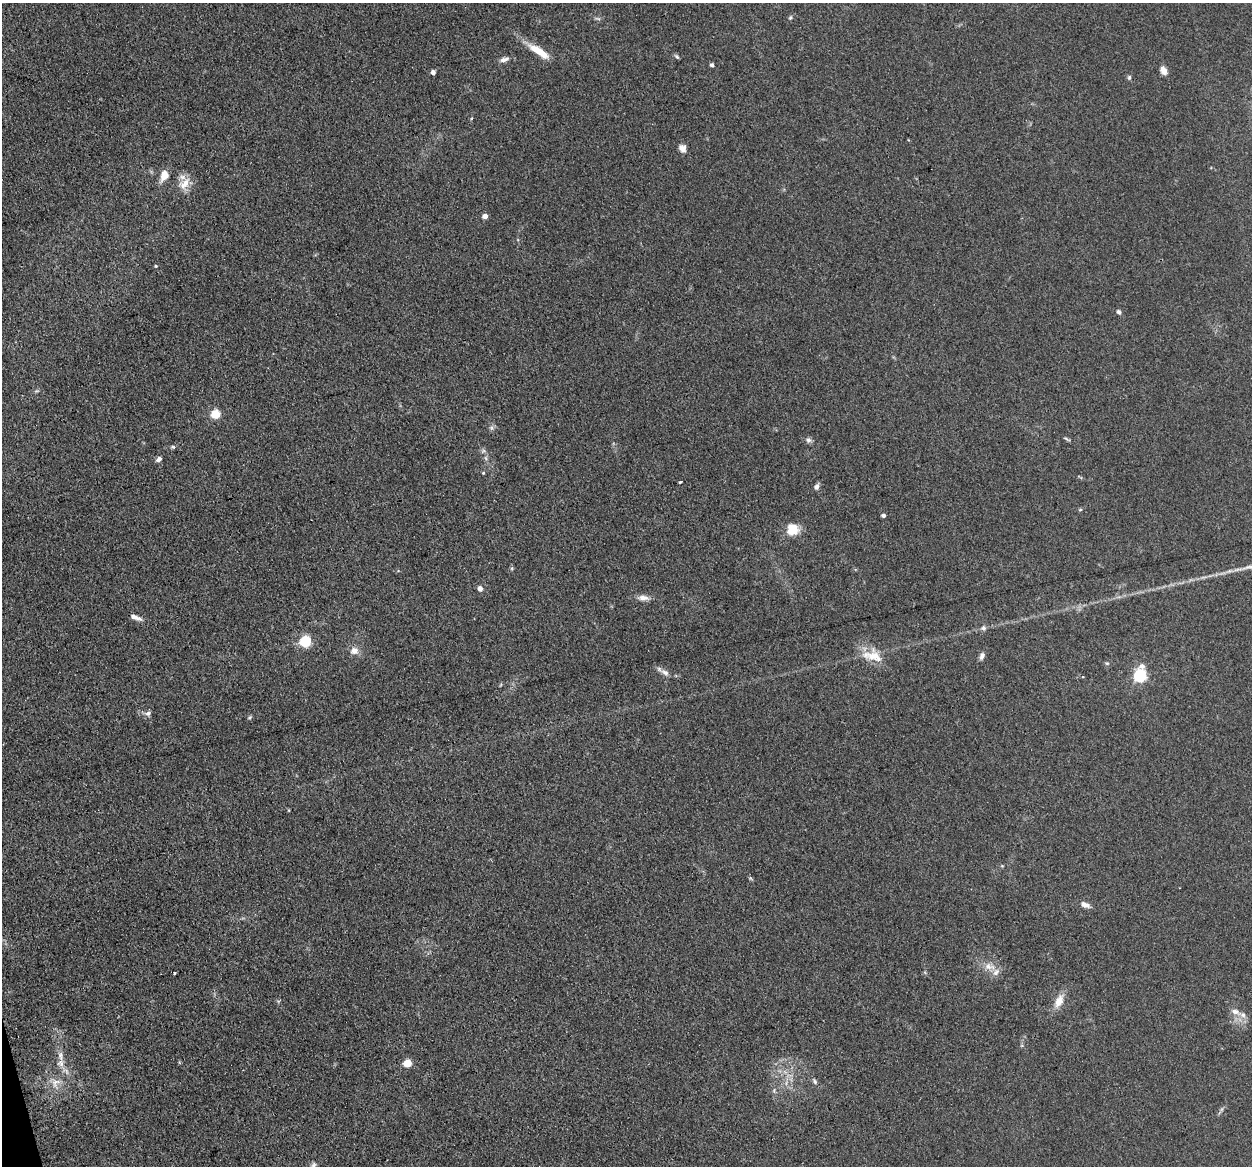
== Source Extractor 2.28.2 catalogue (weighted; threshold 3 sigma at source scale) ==
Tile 7 of 4 x 4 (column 3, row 2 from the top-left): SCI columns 2600-3849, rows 2605-3768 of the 5198 x 5093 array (HDU 1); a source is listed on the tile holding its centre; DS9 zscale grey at full resolution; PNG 1254 x 1168 px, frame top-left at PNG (2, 3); no overlay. Shown black and unused: <1% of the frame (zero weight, under 3 of 4 exposures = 7% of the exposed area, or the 3 px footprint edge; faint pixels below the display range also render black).
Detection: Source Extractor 2.28.2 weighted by HDU 2 'WHT'; one run over the whole footprint, this tile lists its part. Background 0.106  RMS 0.0078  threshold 0.0353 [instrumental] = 3 sigma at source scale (4.5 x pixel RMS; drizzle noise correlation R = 1.50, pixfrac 1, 0.05/0.05 arcsec/px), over >= 5 px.
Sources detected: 57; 3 inside a brighter listed object's ellipse — not listed separately; the other 54 listed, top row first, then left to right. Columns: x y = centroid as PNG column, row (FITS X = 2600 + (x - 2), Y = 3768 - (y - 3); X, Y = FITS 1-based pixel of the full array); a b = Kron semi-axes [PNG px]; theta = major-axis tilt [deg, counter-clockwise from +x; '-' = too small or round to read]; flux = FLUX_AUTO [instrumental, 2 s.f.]
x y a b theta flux
790 17 7 4 69 1.2
539 51 29 8 -34 16
677 57 7 4 -41 1.3
504 59 13 6 15 3.6
712 65 5 4 - 1.7
1163 70 9 6 -67 5.2
433 72 5 4 - 2.6
1129 77 6 5 - 1.3
682 148 9 7 -55 4.5
164 175 11 8 65 9.3
185 184 20 11 43 10
485 216 4 4 - 5.6
156 266 4 3 - 0.93
1119 312 6 5 - 2
215 414 5 5 - 41
1066 438 8 3 -22 1.2
808 440 7 7 - 2.3
173 447 6 4 -15 1.2
486 458 7 4 -71 1.6
159 459 7 5 41 2.8
483 473 4 4 - 0.75
680 482 3 2 - 1.8
816 487 8 6 65 2.5
1080 510 5 4 - 0.84
883 516 4 4 - 2
793 529 14 14 - 13
1250 567 32 4 13 9.5
512 568 5 3 - 1
480 588 4 4 - 5.1
643 598 14 7 -5 5
135 617 13 5 -22 4.6
983 628 7 7 - 2.2
305 641 5 5 - 74
354 651 10 9 - 5.5
874 656 26 18 -25 17
982 656 10 6 68 3
1107 663 6 5 - 1.1
665 672 11 7 -26 3.8
1139 676 7 5 73 140
1083 677 3 2 - 0.81
148 713 7 7 - 2.6
250 717 5 4 - 1.1
289 810 3 3 - 0.72
1002 866 5 4 - 0.75
1085 905 12 6 -24 4.2
988 966 12 9 -20 6.3
175 973 3 3 - 1.9
1059 1001 18 9 64 9.6
1235 1012 15 7 -23 5.3
60 1056 16 6 -83 5.3
407 1063 5 5 - 25
815 1081 7 5 -64 1.6
55 1083 16 10 47 8.7
313 1165 7 6 - 2
Isophote crosses this tile's border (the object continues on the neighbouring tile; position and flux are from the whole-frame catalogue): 1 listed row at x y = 1250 567